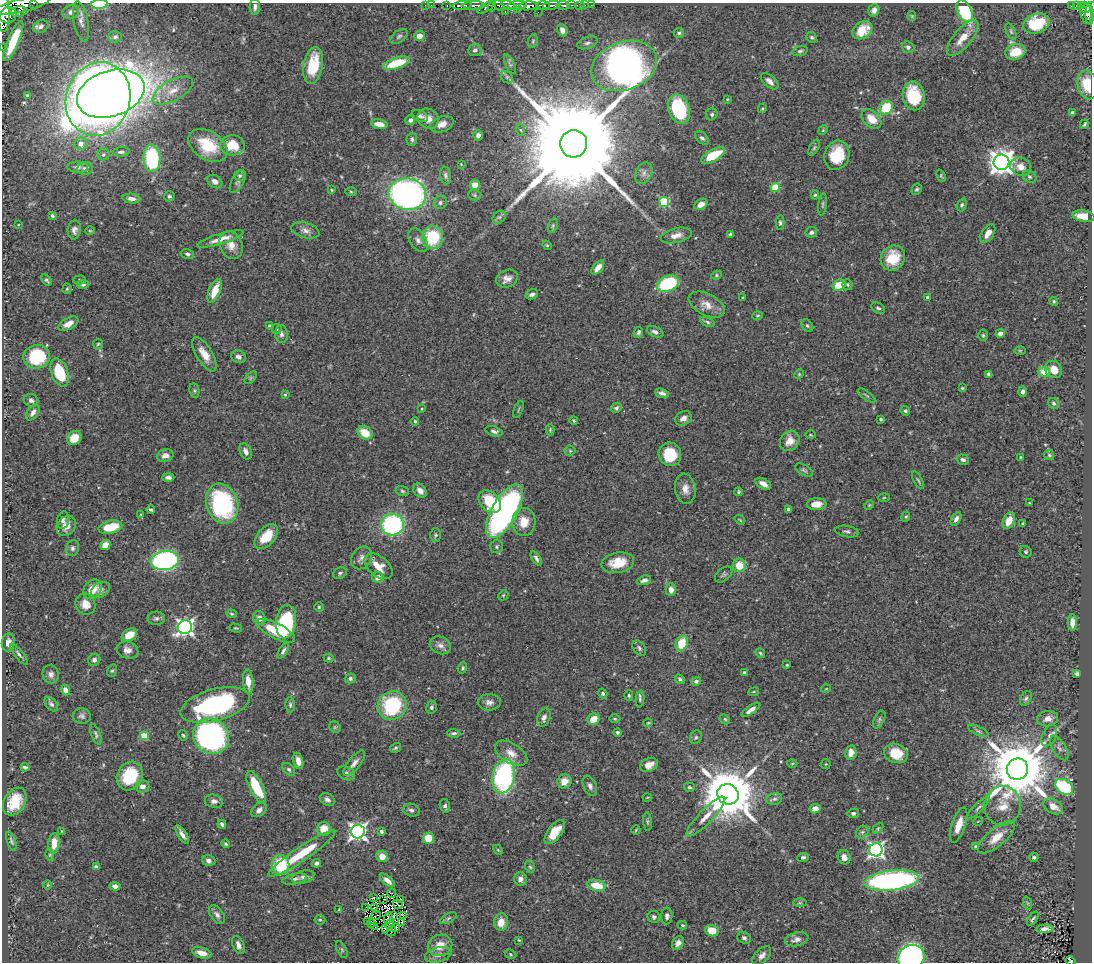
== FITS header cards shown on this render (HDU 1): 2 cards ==
NAXIS1  =                 1090
NAXIS2  =                  960

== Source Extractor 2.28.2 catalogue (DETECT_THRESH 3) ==
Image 1090 x 960 px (HDU 1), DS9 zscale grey, 1 PNG px = 1 image px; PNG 1094 x 964 px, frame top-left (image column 1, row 960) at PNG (2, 3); each listed source drawn as its Kron ellipse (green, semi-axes under 4 px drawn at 4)
Background 0.716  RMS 0.03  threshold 0.089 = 3 sigma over >= 5 px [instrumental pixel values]
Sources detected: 449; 1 with non-positive FLUX_AUTO (blend fragments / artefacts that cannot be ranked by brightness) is neither listed nor drawn; the other 448 listed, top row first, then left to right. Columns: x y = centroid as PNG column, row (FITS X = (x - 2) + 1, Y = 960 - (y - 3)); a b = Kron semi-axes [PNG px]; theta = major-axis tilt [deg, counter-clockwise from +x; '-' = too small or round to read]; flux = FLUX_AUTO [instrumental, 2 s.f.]
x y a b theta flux
34 3 3 2 - 82
99 4 8 4 3 110
22 5 28 6 13 2400
425 5 2 2 - 9.4
431 5 2 2 - 9
447 5 3 2 - 21
474 5 11 4 0 710
509 5 7 4 -20 410
517 5 9 3 4 330
543 5 6 3 -7 270
552 5 9 3 7 880
563 5 6 3 -4 160
571 5 4 2 - 56
580 5 5 2 - 35
585 5 2 2 - 3.9
591 5 2 2 - 6.7
1072 5 4 3 - 19
1082 5 3 3 - 59
462 6 10 3 4 910
499 6 6 3 -42 200
528 6 9 4 5 1500
1077 6 3 3 - 66
255 7 8 5 88 6.7
492 7 5 3 - 140
1090 7 10 4 17 320
486 8 9 4 31 380
517 8 4 3 - 160
874 10 6 5 - 8.5
965 11 12 7 -63 160
3 12 20 6 -88 3200
19 12 8 5 9 560
71 12 8 7 - 10
505 12 3 2 - 83
538 12 2 2 - 19
1086 13 11 5 -80 310
1090 14 10 4 -88 150
8 15 8 8 - 1900
912 16 5 4 - 2.1
81 21 20 7 -79 13
1036 23 13 9 21 68
41 26 8 6 24 8
562 30 6 5 - 11
862 30 11 8 37 41
1011 32 8 4 -65 3.7
679 33 5 4 - 3.5
399 36 10 6 37 5.2
419 36 5 5 - 14
115 37 7 5 4 5.7
811 37 5 5 - 3.4
963 38 22 9 50 31
13 41 22 5 67 67
533 41 7 5 77 3.3
587 43 10 6 20 6.6
908 47 6 5 - 5.7
2 48 2 2 - 6
475 50 6 6 - 6.2
800 51 8 4 15 4.2
1015 52 10 7 15 44
396 63 14 5 18 77
510 64 10 4 -65 4.6
313 65 19 9 81 72
624 66 34 24 20 1600
507 77 7 5 -46 4.4
770 81 10 5 -41 11
1088 85 14 10 -77 62
173 91 22 10 29 33
111 94 35 22 19 3100
27 95 4 3 - 3.6
914 96 14 11 -79 97
98 99 37 32 72 3700
727 99 4 3 - 1.5
762 108 5 3 - 2.1
886 108 7 6 - 81
679 109 15 10 -71 170
1072 112 3 3 - 3.8
712 114 6 5 - 4
420 116 9 5 -24 7
428 119 11 9 -39 18
871 119 11 8 -44 31
410 120 5 4 - 6.8
379 124 8 4 -11 17
442 124 12 7 22 15
1084 124 4 2 - 2.7
521 130 6 4 -70 3.2
823 130 5 4 - 2.1
478 135 5 5 - 7.3
702 138 8 5 -42 5.2
412 139 6 5 - 5.2
81 144 6 6 - 14
574 144 14 13 - 98000
208 145 21 14 -33 85
232 145 12 10 -4 47
814 148 9 4 63 3.6
121 152 8 4 4 5.7
103 154 6 6 - 4.3
713 155 13 6 29 65
837 155 15 12 70 71
152 158 13 8 -86 190
1001 162 8 7 - 2000
461 164 3 2 - 1.5
77 167 10 5 -2 6.4
1021 167 10 9 - 19
85 168 8 6 10 6.1
644 173 11 8 65 11
445 175 9 5 -80 5.3
240 176 5 5 - 3.7
941 176 6 4 -67 2.7
1030 177 7 5 -32 3.8
215 181 8 6 -33 9.2
238 181 12 6 61 6.8
475 185 5 5 - 22
775 187 4 4 - 88
917 189 6 4 59 3.5
331 190 4 3 - 2.4
351 192 6 4 -2 2.3
407 194 19 15 -9 750
475 195 6 5 - 3.4
815 195 5 4 - 2.6
169 196 5 5 - 4.3
131 198 9 5 -6 10
440 202 7 6 - 4.8
664 202 5 5 - 140
701 204 7 5 32 14
823 204 11 3 83 4
962 205 6 5 - 4
52 216 4 3 - 3.8
1084 216 11 5 -8 29
499 217 7 5 42 4.4
780 223 7 4 -89 3.9
18 225 3 3 - 1.5
553 226 7 4 71 3.5
74 230 9 6 83 8.9
305 230 14 7 -15 11
90 231 5 3 - 2.1
811 232 6 5 - 6.3
730 234 4 3 - 4
988 234 10 6 56 15
676 235 16 7 14 15
433 237 11 10 - 100
220 239 24 5 17 23
418 240 13 8 -58 11
231 245 14 11 -64 23
547 245 5 4 - 2.3
187 254 7 5 -14 4.8
893 258 13 11 52 59
598 268 8 4 51 16
716 275 5 4 - 2.4
507 279 11 8 23 13
47 280 6 4 -60 3.7
80 280 6 4 3 4
83 284 6 4 8 3.8
668 284 11 7 23 160
839 285 7 5 26 45
847 285 5 5 - 3.3
67 289 5 4 - 2.7
215 291 12 5 66 45
532 294 6 5 - 6.8
928 297 4 4 - 6.5
743 298 3 2 - 2.1
1054 301 4 3 - 2.2
707 305 19 11 -27 23
878 308 7 5 -30 4.3
757 316 5 3 - 2.2
707 322 8 4 -26 3.9
68 324 11 5 29 17
270 326 4 3 - 6
807 326 7 5 -49 3.6
277 329 5 4 - 2.6
638 332 5 4 - 5.2
655 332 8 5 -23 8.1
1000 333 5 4 - 7.3
281 334 9 6 -85 7
983 335 6 5 - 3.2
98 344 5 5 - 2.7
1020 350 6 4 -1 2.1
204 354 19 8 -58 25
37 357 13 12 - 110
238 357 8 6 -19 8.1
1054 369 9 8 - 22
60 372 14 8 -70 86
1044 372 6 4 -19 68
799 374 5 4 - 2.1
989 374 4 4 - 5.1
251 378 7 4 46 3.3
962 388 4 4 - 2.3
194 390 7 5 -83 3.5
1022 392 5 4 - 7
662 393 7 4 -16 7
285 394 4 3 - 2.2
866 395 10 3 -35 2.9
31 400 7 6 - 6.6
1053 403 6 5 - 3.6
616 408 6 4 32 4.5
422 409 4 3 - 2
518 409 9 3 69 2.2
905 411 5 4 - 4
33 412 9 5 56 9.2
683 418 8 7 - 12
881 419 3 3 - 2.9
415 421 4 3 - 2.3
574 421 4 3 - 2.7
550 430 5 4 - 2.4
494 431 9 4 -18 5.8
365 433 8 6 -35 39
810 435 5 3 - 1.7
74 438 8 6 44 31
790 441 11 9 54 20
246 451 8 5 -67 9.5
570 451 5 5 - 2.7
670 454 12 11 - 62
1049 455 5 5 - 3
165 456 8 6 16 11
1020 457 4 2 - 1.4
963 460 6 5 - 6.2
804 470 10 5 -31 4
168 477 6 4 0 6.6
918 480 9 3 -63 3.1
763 484 8 5 -28 11
685 489 15 10 -81 17
402 491 7 5 -18 3.5
420 491 8 5 -47 13
739 492 4 3 - 2.5
884 498 5 3 - 2.1
490 501 13 9 -46 74
1029 503 3 2 - 1.7
222 504 20 16 -71 280
817 504 10 6 4 23
869 505 5 3 - 2
788 509 4 4 - 4.9
151 510 4 3 - 4.3
504 511 30 12 60 530
141 515 4 3 - 2.1
906 517 5 4 - 2.5
956 519 7 4 60 8.1
63 520 9 6 77 6.8
740 520 5 3 - 1.8
1009 521 9 5 66 27
524 522 14 11 87 34
1023 524 3 3 - 2.5
392 525 11 10 - 270
66 526 11 8 45 17
110 527 12 6 13 46
847 532 12 5 -9 6
435 535 7 5 90 3.6
266 536 14 8 48 46
105 545 5 4 - 18
496 547 6 6 - 4.1
72 548 8 6 77 5.5
1026 552 6 5 - 3.3
362 558 12 9 54 11
536 558 8 4 -59 5.7
165 560 14 9 7 460
618 563 16 10 10 42
739 565 7 6 - 34
378 566 16 10 -40 29
340 573 7 5 28 4.2
724 574 10 6 39 4.9
378 577 6 5 - 16
644 580 7 4 19 6.8
93 589 11 8 47 32
100 590 10 7 30 7.6
671 590 6 5 - 13
503 595 5 4 - 2.6
85 604 11 9 -57 20
319 607 4 4 - 2.5
232 614 5 4 - 2.3
156 618 8 6 4 5.9
260 618 7 6 - 11
286 622 17 10 83 150
1072 623 8 4 -90 15
185 627 7 6 - 750
236 628 6 3 -14 2.3
276 631 21 7 -28 81
129 635 8 6 29 33
8 642 9 6 83 12
682 643 8 6 71 51
440 645 11 8 -24 10
639 648 8 6 -54 4.8
127 650 11 8 -16 14
283 651 9 4 58 5.5
760 653 5 3 - 2.8
19 654 13 4 -51 5.7
329 658 5 4 - 2.4
94 660 6 6 - 6
787 665 3 3 - 2.2
463 668 6 4 71 2.9
112 671 6 5 - 3.3
744 672 4 3 - 3.5
1077 673 4 3 - 3.3
51 674 9 8 - 8.6
350 678 5 5 - 5.1
680 679 5 4 - 3.6
248 681 12 5 -84 23
696 681 5 4 - 4.9
826 689 5 3 - 1.5
65 690 5 4 - 12
754 692 5 3 - 2
603 694 5 4 - 3.4
629 695 5 4 - 3.2
1026 698 8 5 60 4.6
640 699 8 4 83 3.6
489 702 11 8 0 10
51 704 8 5 -49 4.8
215 705 36 16 15 310
290 705 7 5 90 4.4
392 706 15 14 - 160
431 707 6 5 - 5.3
751 710 11 4 34 11
82 716 9 7 -5 6.6
544 717 9 6 70 9.3
594 719 6 5 - 27
615 719 5 3 - 2.1
725 719 5 4 - 2.7
1048 719 10 7 9 17
879 720 9 5 64 4.8
648 723 4 4 - 2
335 727 6 5 - 3.3
978 731 11 4 -25 4.9
617 732 4 4 - 3.5
454 733 6 4 -3 4
96 734 11 4 -69 4.6
183 735 5 4 - 2.6
144 736 4 4 - 74
211 736 19 17 -39 530
1049 736 11 6 64 9.4
696 737 7 5 62 3.6
395 748 6 4 33 3.6
1059 748 14 6 -58 7.9
511 753 18 10 -31 22
851 753 7 5 81 16
896 753 12 9 -16 46
298 761 8 5 -76 14
354 763 15 6 51 11
792 763 5 3 - 1.7
826 764 5 5 - 2
649 765 9 6 26 18
25 767 4 3 - 3.4
289 769 8 5 -44 4.4
1017 769 11 10 - 19000
346 773 9 6 -23 6.6
130 776 15 12 61 92
504 776 17 11 79 380
564 781 7 7 - 21
142 786 7 6 - 12
590 786 11 6 -67 8.1
256 787 17 7 -63 76
689 787 5 4 - 3.5
1064 787 10 7 -35 140
728 794 11 10 - 13000
647 798 5 3 - 1.5
774 799 8 6 14 5.6
327 800 8 6 -33 6.9
15 801 15 10 60 50
214 801 9 6 -11 8.4
445 806 7 5 -76 5.5
1003 806 20 18 81 38
1053 806 11 7 -29 20
978 808 15 4 45 7.7
815 809 5 4 - 14
259 810 9 6 38 9.6
411 810 8 6 -16 6.4
853 813 5 4 - 4.2
706 817 27 7 46 25
978 821 5 3 - 1.8
648 822 9 4 -86 3.6
222 824 4 3 - 4.5
959 825 18 7 71 28
878 828 6 4 46 2.6
324 829 7 6 - 34
636 830 5 2 - 2
61 831 4 3 - 1.4
358 831 7 7 - 800
381 831 4 4 - 4.4
555 832 14 7 53 36
862 832 7 5 45 4.9
182 834 10 4 -56 9.6
996 837 23 9 39 34
428 838 5 5 - 42
11 841 10 4 -71 4.1
54 843 10 5 86 23
225 844 4 4 - 2.6
976 847 3 3 - 6.5
498 850 6 3 -45 2.1
876 850 6 6 - 600
302 854 40 7 34 76
50 855 5 3 - 2
382 856 6 5 - 20
803 857 6 4 4 4.4
844 857 7 6 - 13
1034 857 5 4 - 3.6
209 861 7 5 -17 7.8
316 863 4 4 - 6.1
281 865 10 8 -82 94
96 867 4 3 - 8.1
530 867 6 4 -71 3.3
303 877 11 6 15 8.3
295 879 12 5 12 6.8
520 879 7 6 - 11
387 880 9 4 -40 11
892 881 27 10 7 500
48 885 4 3 - 1.6
597 885 9 5 -13 42
115 886 5 4 - 9.7
392 893 4 3 - 1
373 898 3 2 - 3
400 899 3 2 - 1.6
383 900 3 2 - 1.9
800 903 6 4 0 3.3
1027 903 7 4 -71 2.8
398 904 5 2 - 1.2
374 907 2 2 - 0.41
366 908 3 2 - 1.3
339 909 3 2 - 1.4
217 915 10 6 -54 8.4
403 915 3 2 - 2
376 916 5 2 - 1.8
393 916 3 2 - 1.6
667 916 8 5 88 6
654 917 6 6 - 5
388 918 5 2 - 1.8
449 918 9 4 27 4.4
1033 919 8 3 55 3.6
320 920 5 4 - 2.8
368 921 3 2 - 1.3
402 922 4 3 - 0.29
501 922 8 7 - 24
372 924 2 2 - 0.97
390 924 4 2 - 2.3
682 925 5 3 - 2.2
375 927 3 2 - 0.43
396 927 2 2 - 1.4
385 928 2 2 - 2.8
1045 929 8 4 3 10
392 931 6 2 66 1.2
712 931 7 5 -20 34
744 938 7 5 -30 6
797 939 12 7 14 12
519 940 4 3 - 2
678 943 7 5 54 9.3
238 945 9 5 -68 11
440 945 12 10 21 27
342 950 9 5 -63 3.9
202 953 10 5 -15 18
510 954 6 4 -29 2.6
438 955 13 7 16 11
762 956 11 6 46 11
911 957 14 12 31 490
1071 961 5 4 - 49
At the frame edge (FLAGS 8, measured only in part): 9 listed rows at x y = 34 3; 99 4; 22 5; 1090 7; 3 12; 2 48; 1088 85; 911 957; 1071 961
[1 non-positive-flux detection neither listed nor drawn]